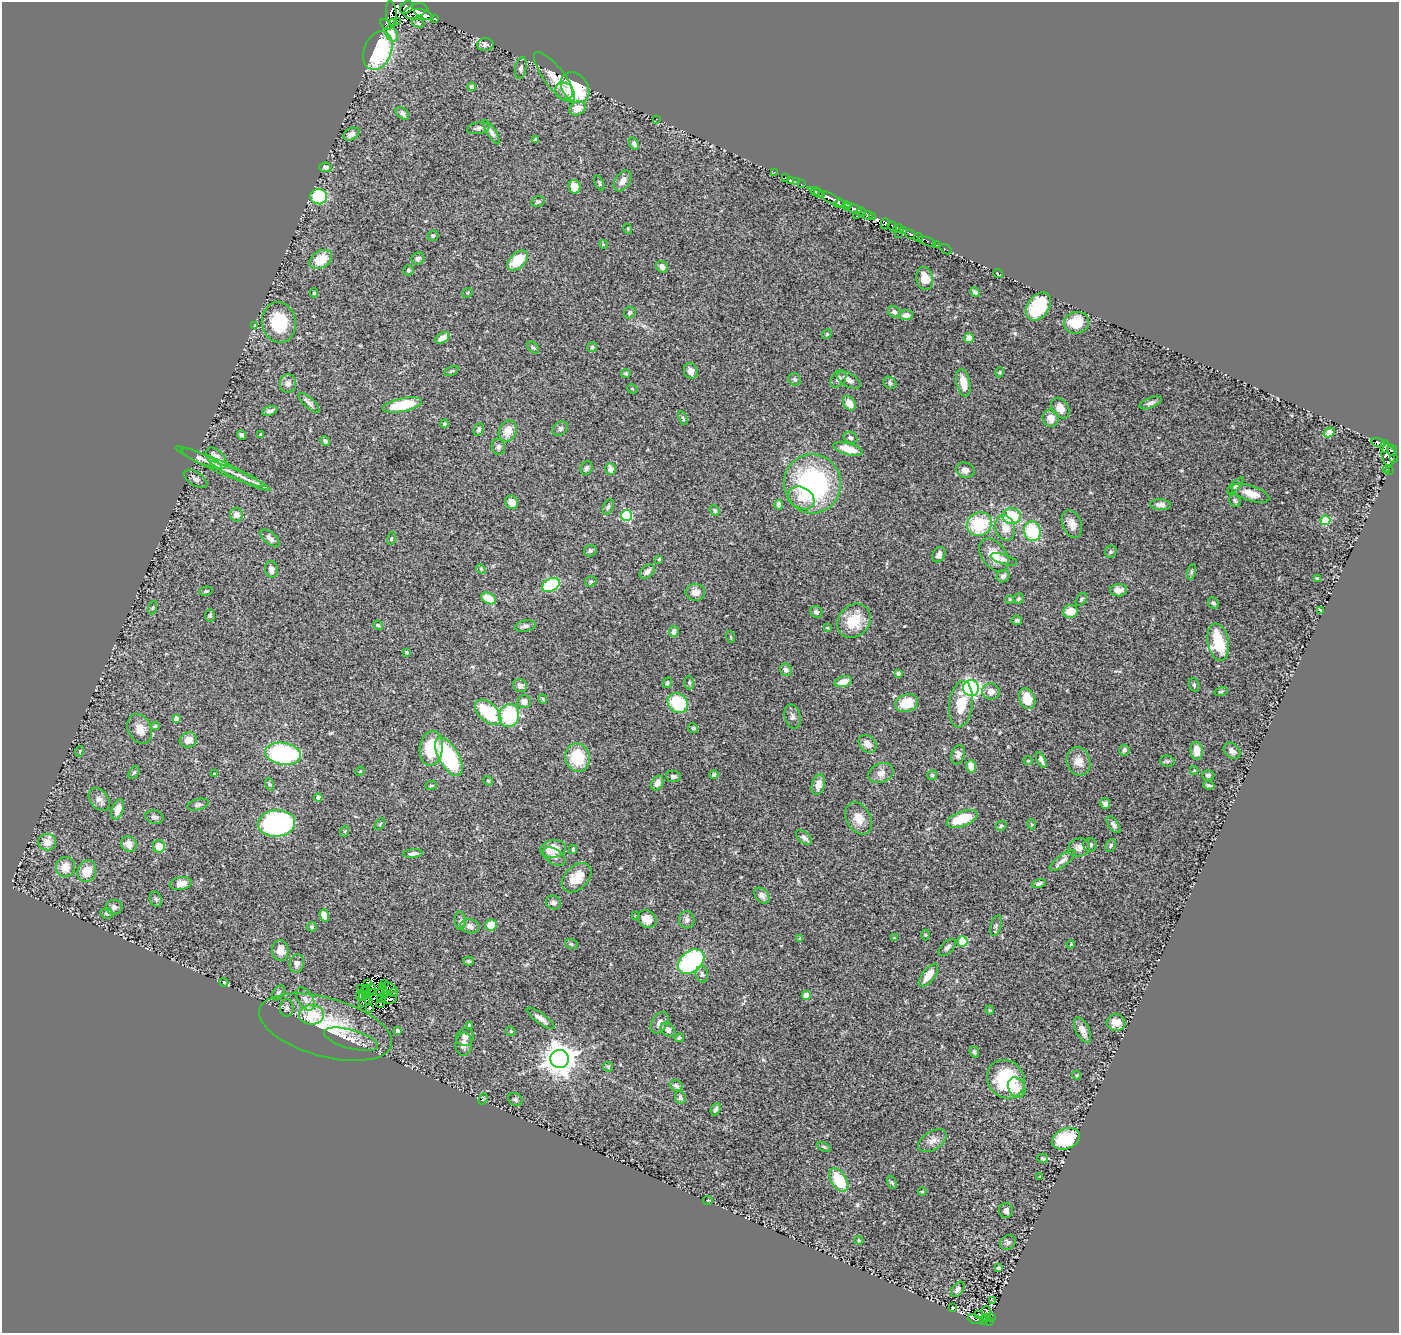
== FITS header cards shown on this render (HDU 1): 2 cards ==
NAXIS1  =                 1397
NAXIS2  =                 1331

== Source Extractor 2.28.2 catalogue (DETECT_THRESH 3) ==
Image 1397 x 1331 px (HDU 1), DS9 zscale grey, 1 PNG px = 1 image px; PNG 1401 x 1335 px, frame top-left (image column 1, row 1331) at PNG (2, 2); each listed source drawn as its Kron ellipse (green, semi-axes under 4 px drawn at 4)
Background 0.704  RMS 0.039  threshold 0.118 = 3 sigma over >= 5 px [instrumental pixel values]
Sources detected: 378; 9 with non-positive FLUX_AUTO (blend fragments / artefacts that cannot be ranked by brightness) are neither listed nor drawn; the other 369 listed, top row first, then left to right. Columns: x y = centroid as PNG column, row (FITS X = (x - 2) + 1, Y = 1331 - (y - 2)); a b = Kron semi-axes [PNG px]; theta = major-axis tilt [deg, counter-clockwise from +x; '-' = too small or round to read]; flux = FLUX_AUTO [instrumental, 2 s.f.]
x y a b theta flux
406 7 7 5 48 580
415 11 12 7 18 690
391 13 12 5 -84 82
424 14 10 4 -22 850
434 18 3 3 - 81
393 22 2 2 - 57
397 22 3 2 - 30
418 23 6 4 -14 4.9
386 25 6 3 -38 390
391 34 8 5 -65 18
485 44 8 6 3 8.2
378 50 20 13 68 220
521 68 11 5 77 8
554 77 31 10 -52 53
472 87 4 4 - 7.6
575 87 17 12 -52 160
564 91 9 8 - 14
577 108 8 6 28 32
402 113 8 5 -41 8.7
657 119 2 2 - 6.5
478 128 11 5 8 7.6
491 132 14 4 -57 10
351 134 8 6 28 11
535 140 4 3 - 4.9
634 144 6 4 -56 7.3
326 167 6 5 - 8.2
774 172 3 2 - 20
786 177 3 2 - 7.1
791 180 3 2 - 3.5
623 181 12 7 56 17
797 182 3 2 - 14
599 183 8 4 -67 3.9
801 184 3 2 - 10
574 187 7 6 - 36
815 191 5 3 - 290
819 193 4 2 - 170
822 195 3 2 - 170
319 197 8 7 - 160
829 198 24 4 -24 780
538 202 7 5 14 5.3
840 204 6 3 5 64
846 206 4 3 - 120
853 208 9 4 -21 310
861 212 4 2 - 120
868 215 5 3 - 190
856 216 3 2 - 9.2
872 217 4 3 - 51
885 224 5 3 - 250
892 227 6 4 -52 210
628 229 5 3 - 2.5
899 229 5 3 - 370
903 231 4 4 - 410
899 233 2 2 - 3.9
910 234 5 3 - 170
433 236 6 5 - 3.7
918 237 4 3 - 130
927 241 9 4 -20 55
603 244 4 3 - 2.5
937 245 3 2 - 16
946 249 6 2 -33 7.6
418 258 6 6 - 7.7
321 259 12 8 32 58
517 261 12 7 42 72
662 267 6 5 - 14
408 270 5 5 - 4.1
998 274 5 2 - 4.3
925 279 11 8 -77 40
975 292 5 3 - 5.4
314 293 4 4 - 4
468 293 5 4 - 3.5
1038 306 15 10 54 130
894 312 6 5 - 8.3
630 313 6 5 - 6.1
906 315 7 5 6 11
279 322 20 17 -79 120
1076 323 13 10 11 60
254 325 4 2 - 1.6
827 334 5 4 - 2.8
442 338 7 5 33 15
969 338 5 5 - 18
592 347 5 4 - 4.3
533 348 7 4 -46 4.8
451 371 8 4 25 4
691 371 8 6 -72 16
1000 372 5 3 - 2.6
626 374 5 4 - 3.9
794 379 6 6 - 6.3
838 379 9 6 51 12
849 380 13 6 -30 16
890 383 7 5 -41 6.6
963 383 14 7 -77 36
288 384 9 8 - 13
632 389 5 4 - 3
309 403 13 5 -43 10
849 403 8 5 -55 27
1150 403 11 5 22 9.8
402 405 20 6 12 100
1060 408 11 8 -57 23
270 411 8 4 20 8.9
683 418 7 3 -68 3.4
1051 418 9 8 - 22
444 424 4 4 - 4.4
479 429 7 4 65 7.2
560 429 8 6 34 6.8
508 431 11 8 65 30
1329 432 6 4 30 31
241 435 5 4 - 5.5
261 435 3 3 - 5.8
850 438 7 5 -24 6
325 441 5 4 - 6.1
1378 442 7 3 -17 120
1385 446 6 3 86 100
498 447 8 6 -78 7.9
848 449 15 5 -15 41
1392 450 5 5 - 260
1388 455 11 6 -85 430
216 458 13 7 -46 32
202 459 22 5 -24 15
1394 459 3 3 - 29
220 467 48 6 -24 35
587 468 7 5 65 7.1
610 469 6 5 - 16
1387 469 3 2 - 2.5
965 470 9 7 -18 14
1389 470 4 2 - 2.8
241 476 33 4 -25 23
195 479 13 6 -32 11
812 484 29 28 - 480
1236 485 11 4 45 5.5
1250 493 19 7 -19 32
801 498 14 10 -31 32
1235 501 6 5 - 4.8
512 502 7 6 - 26
779 505 5 4 - 18
1161 505 10 5 -5 13
608 507 8 5 68 5.9
715 510 6 4 -54 3.9
236 515 7 6 - 15
627 515 5 5 - 220
1012 516 9 8 - 89
1325 520 5 4 - 110
979 524 13 11 30 130
1072 524 14 9 -69 22
1005 528 13 9 -74 37
1032 531 10 8 -72 120
270 538 11 5 -39 14
391 538 6 3 71 2.5
590 551 6 5 - 4.9
1111 552 6 5 - 5.1
939 555 8 6 62 12
994 555 19 12 -53 50
659 559 4 3 - 2.2
1004 559 14 5 -17 7.7
271 569 8 6 -76 17
481 569 5 4 - 3.3
647 572 8 5 40 12
1191 572 8 4 77 4.4
1003 576 7 5 41 9.5
1317 578 4 3 - 3.5
591 581 6 5 - 3.5
551 585 9 6 26 170
1118 590 8 6 3 15
206 591 6 4 9 4.6
695 592 10 8 -3 18
489 598 8 5 -26 59
1010 599 3 3 - 2.9
1019 599 5 5 - 4
1081 599 7 5 51 5.1
1213 603 6 5 - 5.6
153 608 7 3 71 2.7
1320 610 3 2 - 2.4
1070 611 7 6 - 42
816 612 6 5 - 8.4
210 615 6 5 - 4.6
1017 620 5 5 - 5.7
854 621 18 15 48 70
378 625 5 4 - 4.5
525 626 10 5 9 8.3
827 628 3 3 - 2.9
674 632 6 5 - 10
731 637 6 3 -71 2.7
1218 642 19 10 -79 140
407 652 3 3 - 4.8
786 670 6 5 - 9.6
898 673 4 3 - 6.3
843 682 9 5 16 27
667 683 5 4 - 5
689 683 7 5 -88 4.6
1194 685 7 5 -71 3.7
520 686 7 6 - 13
971 688 8 7 - 480
1221 691 7 3 11 3.1
991 692 9 8 - 17
543 699 5 4 - 3
1027 699 11 7 -72 52
524 702 7 6 - 14
678 703 11 9 -40 110
907 703 12 8 21 55
961 704 23 11 83 68
488 712 16 9 -43 140
509 715 11 10 - 170
792 716 12 8 -76 11
176 718 4 4 - 14
155 726 4 4 - 3.5
693 728 5 4 - 4.3
140 729 15 11 -64 29
188 740 9 7 19 18
868 744 10 7 -45 18
431 748 17 11 81 110
1124 750 5 5 - 7
80 751 5 3 - 2.8
1197 751 9 6 -85 32
1232 751 9 7 -44 11
283 754 18 11 -8 330
958 755 10 6 74 11
449 757 21 10 -60 290
577 757 14 12 -77 110
1041 760 8 4 -64 7.5
1028 761 4 4 - 2.6
1078 761 14 11 -74 26
1167 761 7 5 -13 5
971 767 6 5 - 36
1194 770 4 4 - 2.6
360 771 5 4 - 2.4
134 773 7 5 60 4.5
881 773 13 9 21 19
214 774 3 2 - 3.1
714 775 4 4 - 5.9
932 775 5 5 - 3.7
1208 775 6 5 - 6.4
673 776 7 5 -7 9.3
488 781 5 4 - 3.2
657 783 8 5 63 18
269 784 6 4 -72 3.9
431 785 6 3 8 3.2
818 785 10 6 75 21
1209 785 6 3 -12 5.6
318 797 4 4 - 13
99 799 13 9 -50 15
1105 804 5 5 - 10
198 805 11 5 16 6.9
118 809 10 5 72 23
154 817 9 6 -13 8
859 818 17 12 -60 31
962 819 16 7 20 78
277 823 18 13 5 630
380 824 7 3 54 2.8
1031 824 5 3 - 2.4
1113 825 10 5 -53 8.6
1001 826 5 5 - 4.6
345 831 5 3 - 2.7
804 837 9 5 -40 9.3
47 842 9 8 - 26
129 844 8 7 - 22
1090 845 6 6 - 7.5
1111 845 6 5 - 4.4
159 846 6 6 - 32
1079 847 11 9 16 14
553 849 13 8 8 43
573 849 4 3 - 4.6
413 854 10 4 5 9.9
554 856 12 7 -34 13
1063 860 15 5 37 12
65 867 10 9 - 32
87 871 11 9 69 53
577 878 17 11 44 51
181 884 11 6 8 24
1039 884 7 4 14 5.9
762 896 9 6 -48 11
156 899 8 6 -69 6.7
553 902 8 6 -25 8.4
114 907 8 7 - 9.7
107 913 6 5 - 4.8
324 915 6 4 -73 30
635 916 4 3 - 3.5
647 919 10 8 -33 32
687 920 8 7 - 9.9
460 921 9 5 -86 6.1
491 925 5 5 - 42
470 926 9 7 -11 12
996 926 10 5 74 6.9
312 927 5 4 - 3.5
926 935 5 3 - 2.4
800 938 4 4 - 3.4
894 938 4 3 - 2.7
962 941 5 5 - 130
571 944 6 5 - 4.8
1071 944 4 3 - 2
947 948 10 6 45 9.4
280 950 10 8 -82 22
469 961 5 4 - 4.1
691 962 15 10 37 310
297 963 9 7 80 12
702 974 8 6 -78 7.6
928 975 14 6 53 34
224 982 4 4 - 2.9
368 983 4 2 - 6.8
385 983 3 2 - 2.7
382 987 3 2 - 2.6
390 988 8 2 -29 10
360 989 2 2 - 1.1
371 989 6 2 60 5.6
365 990 6 2 48 4.3
380 992 4 2 - 4.8
278 993 8 5 58 6.3
373 993 3 2 - 2.6
393 993 4 2 - 1.3
367 995 3 2 - 5.1
384 995 3 2 - 3.8
806 995 4 4 - 51
360 996 3 2 - 1.6
363 996 4 2 - 0.75
382 998 4 2 - 7
305 999 13 7 -58 16
390 999 7 4 7 7.9
369 1000 2 2 - 0.41
364 1001 6 3 38 3.1
380 1004 4 2 - 3.1
287 1008 9 7 -88 7.5
370 1009 4 2 - 5.9
990 1010 4 4 - 2.6
311 1015 12 10 2 64
541 1018 17 5 -36 15
660 1023 11 7 58 15
1116 1023 9 8 - 25
469 1025 4 4 - 4.9
325 1027 68 29 -15 190
668 1030 8 6 -45 13
1082 1030 14 6 -63 18
398 1031 4 4 - 15
511 1031 5 4 - 3.5
465 1037 9 8 - 11
679 1038 5 4 - 4.6
351 1039 28 9 -15 32
464 1044 11 8 84 15
974 1052 5 4 - 6.3
560 1059 9 9 - 4300
608 1067 5 5 - 3.7
1077 1075 4 4 - 2.7
1006 1079 20 18 -52 180
676 1086 6 5 - 7.1
1017 1088 10 8 -59 19
680 1097 6 5 - 6.6
483 1099 6 2 70 2.4
515 1100 7 6 - 5.5
716 1109 6 4 63 6.9
1066 1139 14 10 21 120
932 1141 16 9 31 19
824 1147 7 4 -23 4
1043 1158 5 4 - 3.8
1040 1176 4 2 - 1.8
839 1180 13 7 -57 92
892 1182 7 4 -69 3.8
922 1191 4 3 - 2.4
708 1200 5 2 - 2
1006 1211 7 7 - 9.4
859 1240 5 4 - 3.4
1008 1242 8 6 36 7.6
999 1268 4 3 - 4.8
958 1289 8 5 54 7.9
992 1301 4 2 - 2.8
953 1308 3 2 - 2.7
987 1311 5 2 - 2.1
979 1315 3 2 - 6.5
991 1317 3 2 - 9.2
987 1318 3 2 - 6.7
975 1319 8 3 -19 52
983 1320 2 2 - 6.7
989 1321 2 2 - 1.3
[9 non-positive-flux detections neither listed nor drawn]